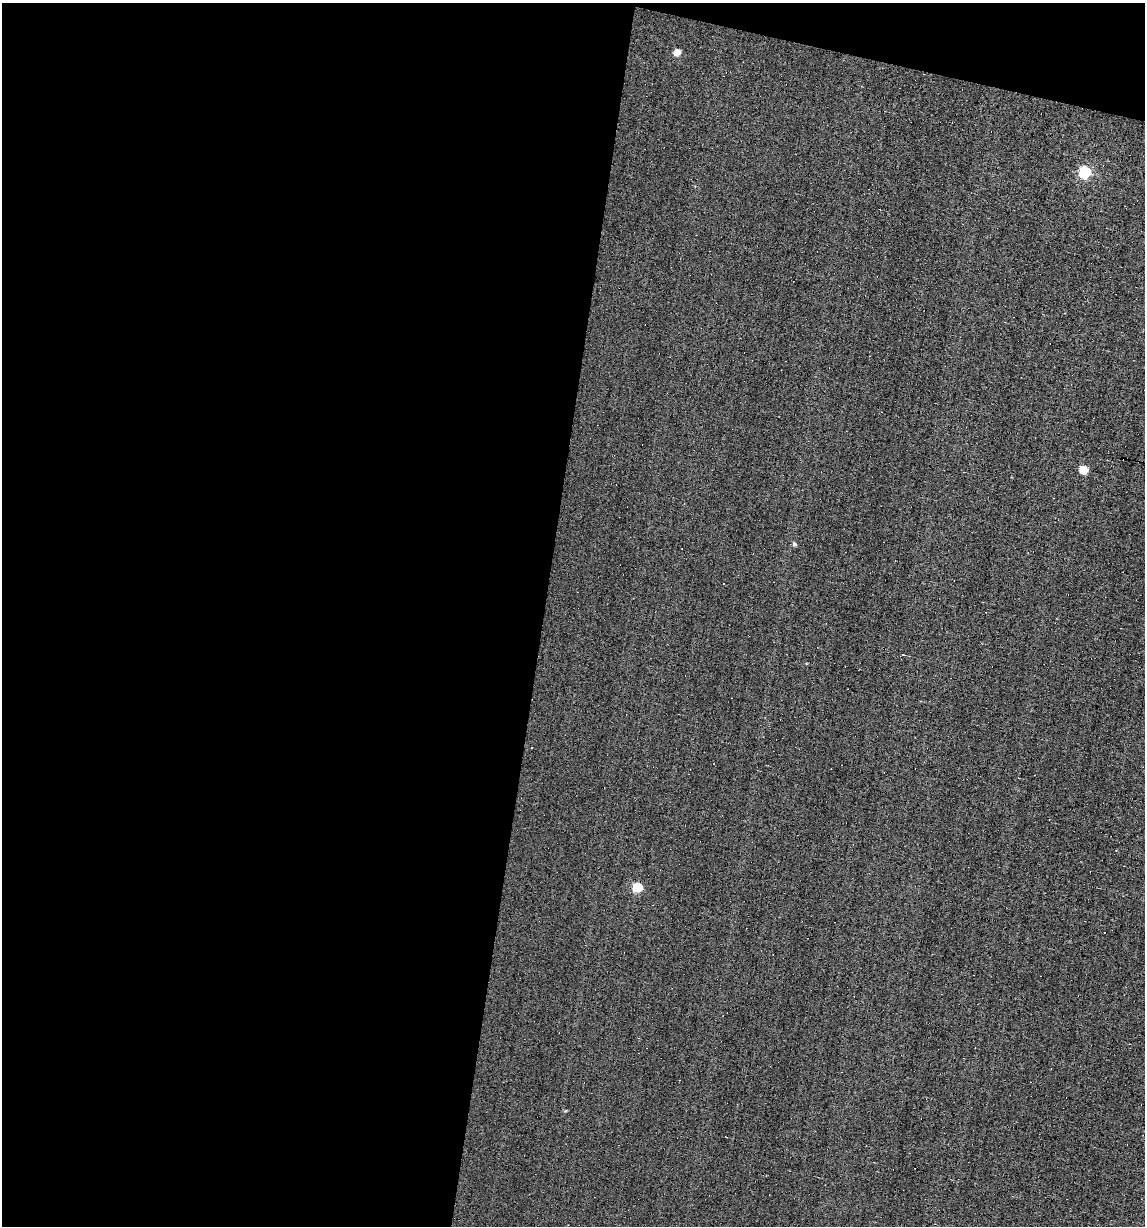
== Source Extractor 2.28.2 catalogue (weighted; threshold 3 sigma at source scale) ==
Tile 1 of 4 x 4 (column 1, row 1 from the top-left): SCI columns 116-1258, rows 3672-4895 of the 4919 x 4895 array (HDU 1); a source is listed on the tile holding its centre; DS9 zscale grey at full resolution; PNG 1147 x 1228 px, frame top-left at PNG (2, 3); no overlay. Shown black and unused: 50% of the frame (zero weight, under 5 of 9 exposures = <1% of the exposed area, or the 3 px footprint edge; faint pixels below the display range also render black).
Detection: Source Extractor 2.28.2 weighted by HDU 2 'WHT'; one run over the whole footprint, this tile lists its part. Background 0.0012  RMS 0.038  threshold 0.157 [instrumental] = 3 sigma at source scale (4.09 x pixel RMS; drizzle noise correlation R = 1.36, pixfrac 0.8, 0.05/0.05 arcsec/px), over >= 5 px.
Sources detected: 12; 5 cosmic-ray / hot-pixel residue — not listed; the other 7 listed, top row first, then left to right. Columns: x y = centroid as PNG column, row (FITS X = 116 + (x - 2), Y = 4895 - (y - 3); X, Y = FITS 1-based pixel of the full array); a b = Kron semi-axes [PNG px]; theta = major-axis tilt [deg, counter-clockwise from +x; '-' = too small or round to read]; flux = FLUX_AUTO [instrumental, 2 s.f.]
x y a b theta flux
677 52 5 4 - 56
1085 172 6 5 - 460
1083 469 5 5 - 140
794 544 5 4 - 8.7
902 654 3 3 - 7.4
532 747 3 2 - 4.9
637 887 5 5 - 210